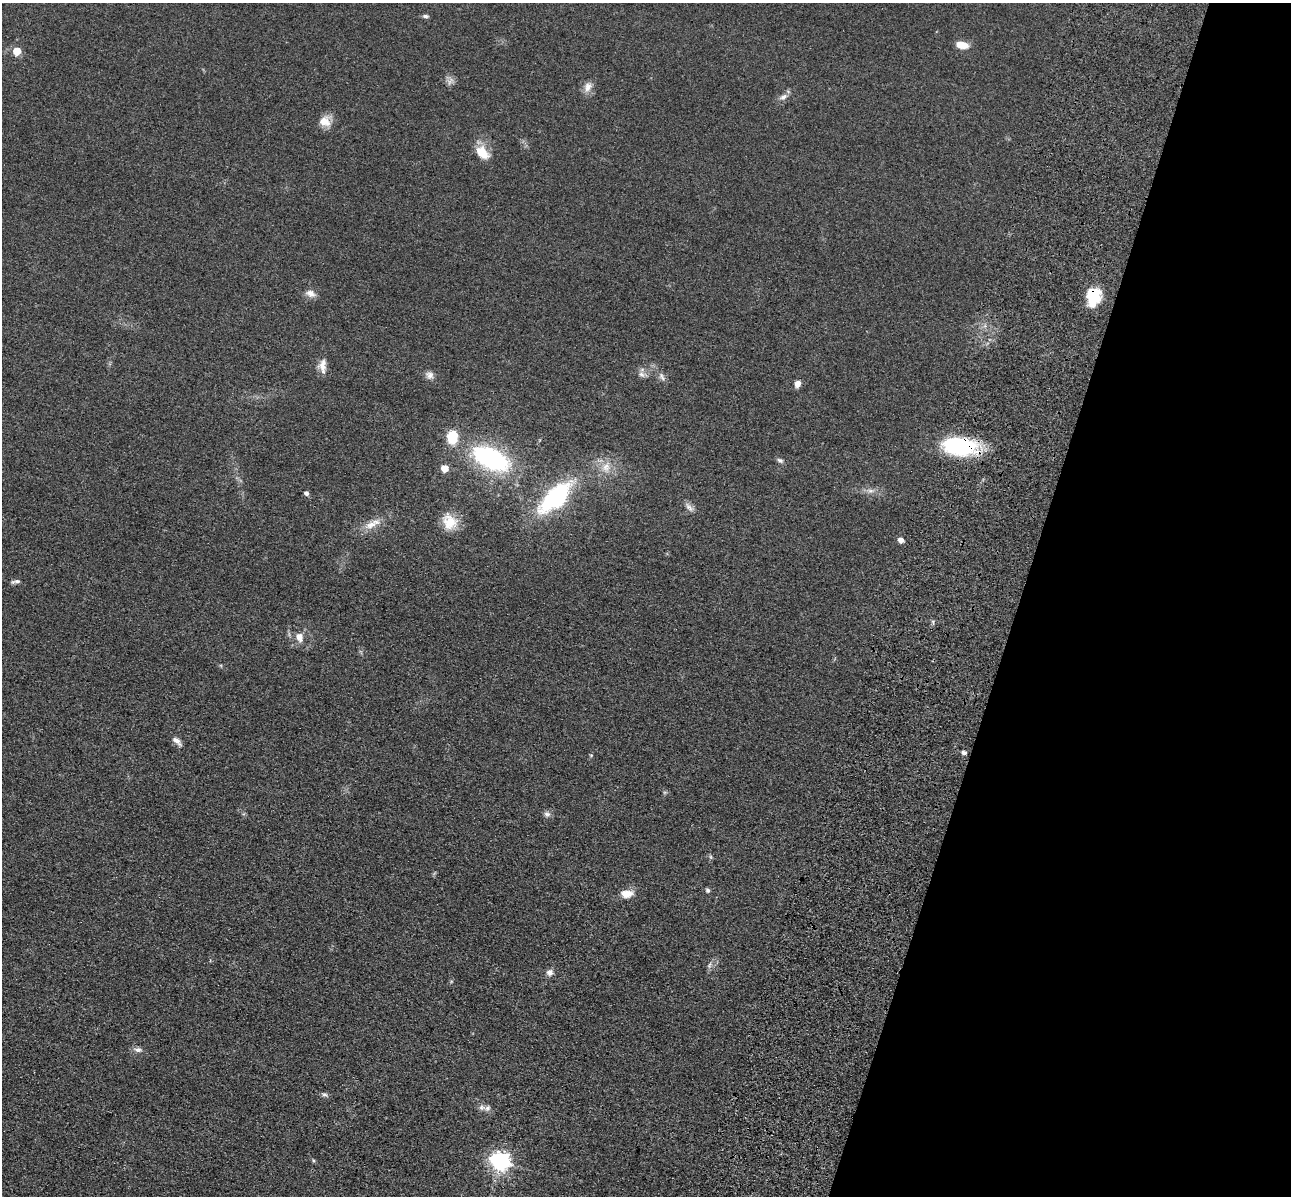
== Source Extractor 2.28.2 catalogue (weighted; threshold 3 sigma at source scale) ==
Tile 8 of 4 x 4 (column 4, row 2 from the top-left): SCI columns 4040-5328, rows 2786-3979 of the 5350 x 5365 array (HDU 1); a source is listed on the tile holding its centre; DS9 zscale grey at full resolution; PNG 1293 x 1198 px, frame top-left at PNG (2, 3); no overlay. Shown black and unused: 21% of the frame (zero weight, under 3 of 4 exposures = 9% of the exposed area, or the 3 px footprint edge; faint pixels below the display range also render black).
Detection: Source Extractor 2.28.2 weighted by HDU 2 'WHT'; one run over the whole footprint, this tile lists its part. Background 0.0485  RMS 0.0084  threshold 0.0377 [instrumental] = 3 sigma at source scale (4.5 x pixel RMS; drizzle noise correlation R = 1.50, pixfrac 1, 0.05/0.05 arcsec/px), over >= 5 px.
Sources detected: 44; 1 too faint to see at this stretch — not listed; the other 43 listed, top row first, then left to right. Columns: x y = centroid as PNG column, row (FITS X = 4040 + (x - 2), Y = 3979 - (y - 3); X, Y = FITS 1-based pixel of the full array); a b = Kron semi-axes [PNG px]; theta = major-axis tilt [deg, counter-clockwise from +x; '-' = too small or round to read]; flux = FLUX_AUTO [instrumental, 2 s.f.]
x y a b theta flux
425 16 8 5 -1 1.7
962 45 13 7 -12 10
17 51 5 5 - 19
588 87 14 9 66 5.9
783 97 11 6 34 3.8
324 121 14 12 -27 10
482 153 19 12 -47 14
310 293 13 9 -22 5.2
1094 296 21 16 81 25
322 366 18 9 89 7
641 374 10 7 -30 3.2
430 375 11 9 -34 4.2
662 377 13 5 -63 3.1
798 384 7 6 - 5.3
452 437 15 12 89 19
959 446 38 19 -6 70
491 458 32 16 -26 130
780 460 9 6 -19 2.1
606 467 15 11 66 9.7
444 468 5 5 - 13
871 491 9 5 18 2.8
306 493 5 4 - 2.5
555 497 47 21 43 83
689 507 15 6 -49 3.8
450 522 20 17 -50 16
371 525 23 9 23 9.7
901 540 5 5 - 4.9
16 581 13 4 9 2.3
299 637 11 8 -72 6.4
176 741 14 6 -42 4.3
964 752 6 4 -13 2.3
591 755 5 4 - 0.87
547 814 8 7 - 2.7
711 857 6 4 -71 1.1
708 890 6 5 - 1.7
626 894 15 9 4 9.2
709 965 11 4 79 2.1
550 972 9 8 - 3.7
138 1050 10 7 -3 3.1
324 1094 8 5 -6 1.9
488 1108 9 7 47 3.1
313 1160 5 3 - 0.98
500 1161 8 7 - 350
Overlapping masked pixels (flux is a lower limit): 2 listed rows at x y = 1094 296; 959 446